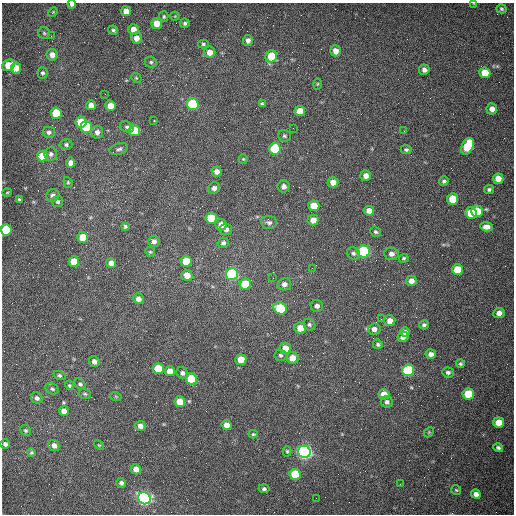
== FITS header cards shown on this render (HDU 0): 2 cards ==
NAXIS1  =                  512 /fastest changing axis
NAXIS2  =                  512 /next to fastest changing axis

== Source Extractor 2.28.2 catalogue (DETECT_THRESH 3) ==
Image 512 x 512 px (HDU 0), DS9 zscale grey, 1 PNG px = 1 image px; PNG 516 x 516 px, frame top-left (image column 1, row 512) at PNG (2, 3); each listed source drawn as its Kron ellipse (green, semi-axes under 4 px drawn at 4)
Background 1510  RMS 23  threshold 68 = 3 sigma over >= 5 px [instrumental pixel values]
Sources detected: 161; all 161 listed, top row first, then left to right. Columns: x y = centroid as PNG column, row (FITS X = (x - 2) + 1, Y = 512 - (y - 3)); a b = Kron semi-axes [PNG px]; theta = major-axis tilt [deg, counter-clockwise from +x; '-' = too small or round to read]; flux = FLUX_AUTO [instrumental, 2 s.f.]
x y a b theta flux
474 3 4 2 - 1000
72 4 4 3 - 3900
501 9 5 4 - 2400
126 11 5 5 - 12000
53 12 5 3 - 1300
175 16 4 4 - 1400
164 17 5 4 - 2200
157 23 5 5 - 22000
185 23 5 4 - 3100
133 29 5 5 - 14000
113 30 5 4 - 2700
44 33 6 5 - 2600
51 36 3 3 - 1500
136 38 5 5 - 10000
248 40 5 5 - 5900
203 44 5 4 - 2400
336 51 5 5 - 12000
210 52 5 5 - 13000
52 55 6 5 - 9600
271 56 6 5 - 41000
151 62 6 5 - 2600
8 65 6 5 - 35000
16 68 5 5 - 15000
424 70 5 5 - 6200
43 73 5 5 - 3100
485 73 5 5 - 33000
136 78 5 4 - 1800
317 84 6 4 88 1600
105 94 2 2 - 710
193 104 6 6 - 150000
262 104 4 3 - 2600
91 105 5 5 - 11000
110 106 5 5 - 22000
492 109 5 5 - 9000
300 111 5 5 - 20000
56 113 6 5 - 66000
154 121 3 2 - 2800
81 122 6 5 - 45000
86 127 6 5 - 110000
127 127 7 5 -18 3700
293 128 2 2 - 700
135 131 5 5 - 49000
404 131 2 2 - 620
49 132 6 5 - 4700
97 132 6 6 - 6600
284 136 6 5 - 2900
66 145 6 5 - 3400
468 146 9 5 65 69000
119 149 9 5 17 4100
275 149 6 6 - 110000
406 150 5 4 - 2700
51 154 7 6 - 4600
42 156 5 5 - 33000
243 159 5 4 - 1700
71 163 5 4 - 9300
217 171 5 5 - 8100
366 176 5 5 - 9000
498 179 5 5 - 16000
444 181 5 4 - 3100
68 182 5 4 - 1900
333 182 5 5 - 11000
284 186 6 6 - 5900
214 188 6 5 - 5600
489 189 5 4 - 3000
7 192 4 3 - 1400
53 195 6 6 - 6600
19 199 3 3 - 1800
453 199 6 5 - 39000
57 202 5 5 - 3300
314 206 5 5 - 25000
369 211 5 4 - 11000
477 211 6 5 - 50000
471 213 6 5 - 41000
211 218 6 5 - 42000
313 220 5 5 - 11000
269 222 8 6 -6 4700
221 225 6 6 - 11000
125 226 4 4 - 2200
486 227 6 4 -5 8600
226 229 6 6 - 5400
6 230 5 5 - 99000
375 232 5 5 - 2600
83 237 5 5 - 36000
154 241 6 5 - 5300
223 243 5 5 - 4100
150 252 5 4 - 1800
364 252 6 6 - 280000
353 253 7 6 - 3900
391 254 7 6 - 6400
404 258 5 4 - 2100
186 261 5 5 - 41000
74 262 5 5 - 31000
111 263 5 5 - 11000
312 268 2 2 - 770
457 270 5 5 - 43000
232 274 6 6 - 200000
187 275 5 5 - 16000
273 278 2 2 - 700
411 281 5 5 - 8400
245 284 6 5 - 50000
284 284 7 6 - 6900
138 299 5 5 - 7900
317 306 6 5 - 5100
280 308 7 6 - 110000
499 313 5 5 - 8600
381 319 2 2 - 950
390 321 5 5 - 11000
309 325 6 5 - 3300
424 325 5 4 - 3100
300 328 5 5 - 15000
374 329 6 5 - 7900
405 332 5 4 - 4800
403 337 5 5 - 7600
378 344 5 4 - 2700
285 349 6 5 - 26000
431 354 5 5 - 7100
280 355 6 5 - 3400
292 358 6 6 - 17000
241 360 5 5 - 21000
94 361 5 5 - 6800
460 364 4 4 - 2200
158 368 5 5 - 49000
408 370 6 6 - 170000
170 371 5 5 - 16000
448 372 6 5 - 4100
182 373 6 5 - 4300
60 376 6 4 -24 3100
192 379 5 5 - 99000
80 384 6 5 - 3200
69 385 5 4 - 2200
52 389 7 5 -31 3100
85 394 6 5 - 2500
384 394 5 5 - 20000
468 394 6 5 - 49000
116 397 5 3 - 1500
37 398 6 5 - 4300
180 402 5 5 - 28000
387 402 6 5 - 4700
64 411 5 4 - 13000
499 422 5 5 - 25000
226 425 5 5 - 13000
140 426 5 5 - 8100
25 430 5 5 - 2800
429 432 6 4 46 1900
253 434 4 3 - 1800
5 444 5 4 - 4100
54 445 6 5 - 8400
99 445 6 3 -43 1500
498 448 5 4 - 3200
287 451 5 4 - 2100
31 452 4 4 - 2100
304 452 6 6 - 720000
136 469 5 5 - 13000
295 474 6 5 - 91000
121 483 5 5 - 4200
400 484 2 2 - 720
264 489 5 4 - 3600
456 490 5 5 - 2000
476 494 5 4 - 8300
144 498 6 6 - 590000
316 498 2 2 - 3400
At the frame edge (FLAGS 8, measured only in part): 3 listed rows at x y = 474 3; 72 4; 6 230